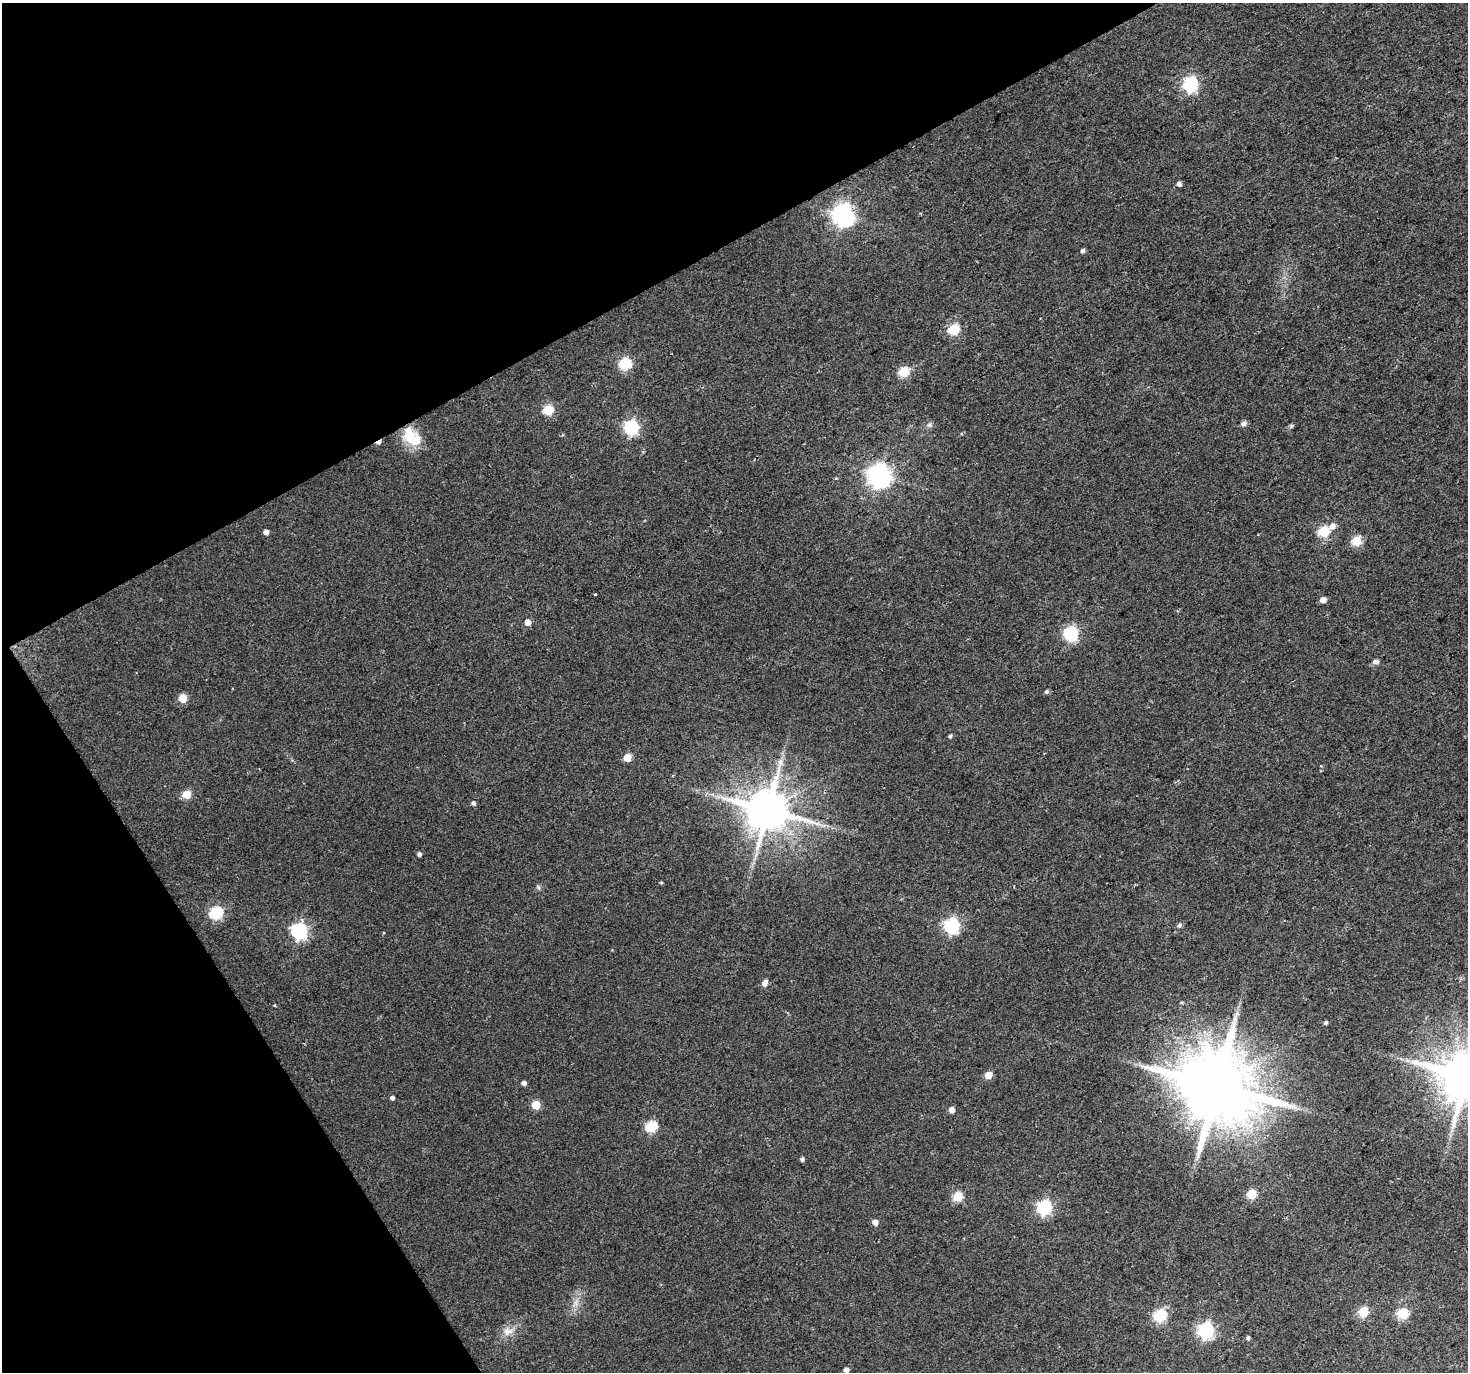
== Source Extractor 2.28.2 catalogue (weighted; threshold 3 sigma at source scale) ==
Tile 5 of 4 x 4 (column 1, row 2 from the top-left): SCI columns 1-1466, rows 2855-4224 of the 5865 x 5769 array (HDU 1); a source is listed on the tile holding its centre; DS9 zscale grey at full resolution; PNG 1470 x 1374 px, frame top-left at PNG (2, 3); no overlay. Shown black and unused: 27% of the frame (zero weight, under 2 of 3 exposures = <1% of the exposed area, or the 3 px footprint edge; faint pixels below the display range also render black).
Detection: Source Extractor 2.28.2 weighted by HDU 2 'WHT'; one run over the whole footprint, this tile lists its part. Background 0.0398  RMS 0.0065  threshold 0.0293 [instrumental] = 3 sigma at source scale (4.5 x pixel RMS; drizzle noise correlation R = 1.50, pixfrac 1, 0.0396/0.0396 arcsec/px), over >= 5 px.
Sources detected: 63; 1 cosmic-ray / hot-pixel residue — not listed; the other 62 listed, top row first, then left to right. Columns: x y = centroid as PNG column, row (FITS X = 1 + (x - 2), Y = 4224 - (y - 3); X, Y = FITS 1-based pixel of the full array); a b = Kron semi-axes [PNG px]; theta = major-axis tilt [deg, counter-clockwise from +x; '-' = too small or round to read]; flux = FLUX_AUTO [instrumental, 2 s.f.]
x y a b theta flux
1190 84 6 6 - 140
1179 184 4 4 - 2.7
843 215 8 7 - 450
1083 250 5 4 - 1.8
953 329 6 5 - 48
625 364 6 6 - 64
904 372 5 5 - 39
548 410 5 5 - 37
1243 423 6 5 - 2.9
929 425 6 6 - 1.6
1291 426 5 5 - 0.94
631 428 6 6 - 120
411 437 26 16 -49 19
879 476 8 8 - 520
836 478 5 3 - 0.61
1332 526 7 6 - 4.4
266 532 4 4 - 3.7
1323 532 6 5 - 43
1357 541 5 5 - 31
595 594 3 3 - 1.9
1323 600 5 5 - 4.6
528 622 5 5 - 6.4
1071 634 6 6 - 110
1376 662 8 5 -3 2.3
1046 692 6 5 - 1.2
183 698 5 5 - 16
950 736 5 4 - 1.2
627 758 5 5 - 16
780 763 11 7 79 3.6
186 794 5 5 - 24
473 803 5 5 - 1.7
768 810 12 11 - 2800
419 854 4 4 - 2
661 883 5 3 - 0.65
538 887 7 4 -71 1.1
216 913 6 6 - 79
1179 925 6 5 - 1.5
951 926 6 6 - 150
299 931 7 7 - 170
765 983 8 5 60 4.1
1326 1023 5 4 - 1.3
988 1075 5 5 - 11
1466 1077 14 13 - 4100
524 1083 4 4 - 2.6
1216 1086 20 18 -14 8000
392 1098 4 4 - 2.1
536 1105 5 5 - 21
952 1110 5 5 - 4.7
651 1126 6 6 - 58
802 1159 5 4 - 1.5
1251 1194 5 5 - 30
958 1196 5 5 - 34
1044 1207 6 6 - 130
875 1222 5 5 - 4.1
576 1303 7 4 -71 2.1
1363 1312 5 5 - 39
1402 1314 6 5 - 46
1160 1315 6 6 - 73
1206 1330 7 6 - 180
508 1331 14 12 9 6.3
1248 1338 5 4 - 1.3
846 1370 5 4 - 3.3
Isophote crosses this tile's border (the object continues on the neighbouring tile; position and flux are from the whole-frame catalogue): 1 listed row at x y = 1466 1077